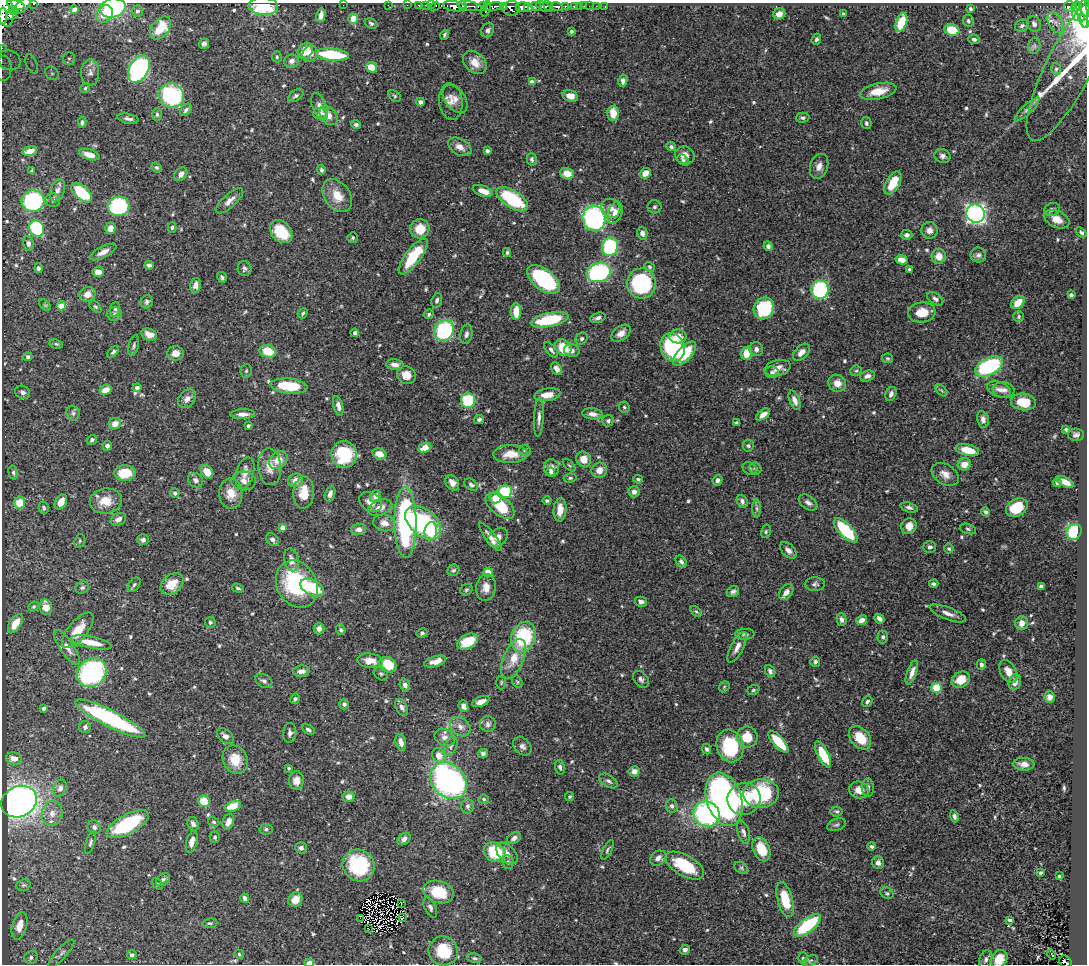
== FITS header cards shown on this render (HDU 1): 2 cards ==
NAXIS1  =                 1085
NAXIS2  =                  962

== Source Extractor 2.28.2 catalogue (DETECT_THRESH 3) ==
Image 1085 x 962 px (HDU 1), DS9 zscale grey, 1 PNG px = 1 image px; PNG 1089 x 966 px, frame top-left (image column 1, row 962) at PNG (2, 3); each listed source drawn as its Kron ellipse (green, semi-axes under 4 px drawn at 4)
Background 0.472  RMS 0.02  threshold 0.06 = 3 sigma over >= 5 px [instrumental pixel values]
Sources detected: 628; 3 with non-positive FLUX_AUTO (blend fragments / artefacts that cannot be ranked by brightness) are neither listed nor drawn; of the other 625, the 500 brightest by FLUX_AUTO listed and drawn (125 fainter detections omitted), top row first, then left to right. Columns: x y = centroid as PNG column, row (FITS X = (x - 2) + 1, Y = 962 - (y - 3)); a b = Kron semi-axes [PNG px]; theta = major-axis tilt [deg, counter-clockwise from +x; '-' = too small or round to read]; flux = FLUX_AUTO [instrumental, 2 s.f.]
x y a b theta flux
34 4 3 2 - 56
16 5 9 4 -12 890
343 5 2 2 - 2.3
388 5 2 2 - 7.4
407 5 2 2 - 3.7
419 5 3 2 - 2.6
425 5 2 2 - 8.2
431 5 2 2 - 10
22 6 10 5 41 970
263 6 15 9 -3 98
435 6 5 3 - 11
455 6 11 5 -7 930
463 6 3 3 - 76
469 6 12 4 -11 310
482 6 6 3 30 41
503 6 4 3 - 200
536 6 5 3 - 160
548 6 6 3 -53 260
565 6 3 3 - 55
574 6 4 3 - 40
579 6 2 2 - 4.6
584 6 2 2 - 3.3
589 6 2 2 - 3
596 6 2 2 - 3.6
605 6 3 2 - 3.6
493 7 9 4 10 260
522 7 6 5 - 1100
528 7 4 4 - 530
543 7 8 4 -22 390
557 7 6 3 -13 220
1070 7 5 5 - 53
1076 7 5 3 - 97
4 8 19 9 -79 1600
113 8 13 9 12 130
511 8 8 7 - 490
1085 8 9 3 -82 380
486 9 8 3 73 140
970 9 4 3 - 2.9
13 10 4 3 - 300
74 10 4 3 - 4.1
137 11 6 5 - 3.7
1077 11 10 5 -89 120
1082 11 17 5 -80 250
104 14 9 7 48 19
779 14 6 5 - 12
843 14 3 3 - 2.1
11 15 6 4 35 260
321 15 7 4 76 10
3 16 9 3 88 700
1082 17 4 3 - 69
353 19 5 4 - 21
968 21 6 5 - 2.9
901 22 10 5 71 49
1056 22 11 7 -62 8.1
371 23 7 4 -30 2.5
1085 23 3 3 - 16
1034 24 8 6 -63 5.1
1022 26 7 5 25 3.9
161 28 13 8 53 43
488 30 8 6 64 4.2
952 30 7 6 - 30
571 31 3 3 - 3.2
444 35 5 3 - 2.4
816 39 5 4 - 3.3
974 39 6 4 -7 3.5
204 44 5 4 - 3.5
1034 46 8 6 78 4.1
2 48 4 2 - 6.3
305 51 8 7 - 23
310 53 8 7 - 10
332 55 16 6 -6 97
277 57 5 5 - 2.2
69 58 6 6 - 3.2
9 60 11 9 -22 15
292 61 7 6 - 6.9
475 62 13 10 -44 15
32 64 10 5 -67 6.1
1070 66 83 23 63 130
371 67 6 5 - 22
4 68 13 7 88 9.1
139 69 15 9 60 310
1056 69 6 4 88 2.6
52 73 7 6 - 4
90 73 13 9 90 8.2
623 81 6 4 80 6.2
532 82 4 4 - 8.9
85 88 5 4 - 2.4
878 91 18 8 13 24
171 95 13 12 - 150
296 96 8 5 34 3.6
395 96 7 5 -40 2.4
570 96 8 5 -14 13
455 99 15 10 -53 11
420 102 4 4 - 4.8
451 102 18 11 -84 13
320 107 14 7 -70 9.4
1027 109 16 5 44 5.7
186 110 7 5 46 3.9
320 113 7 5 -4 4.1
613 113 7 5 89 20
157 114 6 5 - 2.8
329 116 11 7 -50 12
803 118 7 5 1 3
128 119 11 5 -11 4.9
82 122 5 3 - 3.2
866 123 6 5 - 3.3
356 124 5 4 - 3.5
460 147 13 8 -30 10
671 147 5 4 - 3.9
30 151 7 4 16 11
487 151 4 4 - 3.4
89 155 10 5 -16 14
685 155 10 8 -23 10
942 156 8 7 - 5.1
532 159 6 5 - 3.4
683 160 7 4 -41 2.8
819 166 13 9 71 9.6
156 167 5 4 - 2.6
321 170 5 4 - 3.2
32 171 4 4 - 3.7
645 173 6 5 - 14
181 174 8 5 51 8
567 174 7 5 -18 17
893 183 13 6 61 31
57 190 11 7 70 6.9
483 191 10 5 -18 15
82 193 12 6 -41 62
337 196 18 12 -55 25
512 199 18 8 -33 96
53 200 7 6 - 3.9
33 201 11 10 - 140
229 201 17 6 42 9.4
119 206 11 9 12 150
654 207 7 6 - 3.2
611 208 10 9 - 9.1
1052 209 8 6 20 3.6
615 212 11 7 69 11
976 214 9 9 - 490
594 218 13 11 -82 270
1057 219 13 8 -25 15
172 227 5 4 - 2.4
37 228 8 7 - 95
110 228 6 5 - 12
420 229 9 9 - 27
929 230 8 8 - 8.5
281 232 13 9 -48 44
1081 232 6 4 -40 2.4
642 233 6 5 - 7.4
907 235 5 5 - 5.4
353 238 5 5 - 2.2
28 243 7 5 -77 5.2
768 246 5 4 - 4.4
610 247 9 8 - 140
103 252 14 5 27 9.3
507 252 4 3 - 2.4
978 255 8 7 - 4.8
413 256 22 7 53 68
939 256 7 7 - 14
901 260 6 4 -12 14
149 265 4 4 - 4.5
650 267 5 4 - 2.2
38 268 5 4 - 4
245 268 7 7 - 3.9
909 269 4 3 - 2.5
98 272 6 5 - 13
599 272 12 9 17 170
222 277 5 4 - 3.5
543 279 19 10 -38 160
642 283 15 14 - 140
195 285 7 5 75 7.1
820 290 9 8 - 160
87 294 8 7 - 14
1071 295 4 4 - 3.2
935 299 9 5 -34 4.9
437 300 7 5 73 3.5
147 302 7 6 - 3.4
1018 303 8 5 44 18
45 305 7 4 -44 2.2
61 306 4 4 - 29
95 307 7 4 -44 2.2
764 308 11 10 - 72
115 309 7 5 84 2.8
516 311 8 5 89 22
922 312 14 10 6 21
303 313 5 4 - 2.4
114 314 7 6 - 3.8
429 314 5 4 - 3
1019 316 5 5 - 2.6
598 318 8 5 18 4.8
549 320 19 7 11 76
444 330 11 9 57 140
355 333 4 4 - 5.2
621 333 11 7 36 8.8
466 334 10 6 80 5
149 335 8 6 -23 13
678 336 8 7 - 12
582 339 6 5 - 3.1
56 344 7 4 -12 2.3
134 346 10 5 75 3.5
672 347 14 11 -70 150
563 348 9 7 -42 33
756 349 7 6 - 5
551 350 9 4 -50 4.3
268 351 8 6 -14 27
572 351 8 6 -11 7.5
113 352 7 4 45 2.8
801 352 10 6 45 9.2
175 353 8 7 - 11
747 353 7 5 69 25
685 354 15 7 48 48
28 357 4 4 - 4.4
888 358 5 4 - 2.1
395 365 8 5 -8 8.7
989 366 15 8 26 140
778 368 13 8 13 9.3
556 369 7 5 -56 7.8
246 371 7 5 87 2.3
856 371 6 5 - 2.5
772 372 7 6 - 3
406 375 9 8 - 16
867 376 7 5 17 5.3
837 383 9 8 - 13
289 386 18 7 -6 58
137 387 4 4 - 3
106 390 6 4 25 13
942 390 7 4 -45 2.2
999 390 12 7 -20 7.8
1004 390 11 8 -9 7.1
23 392 8 6 -30 6.1
891 394 7 5 66 5.6
547 395 13 6 9 17
187 399 10 8 50 8.8
795 400 10 5 -69 8.2
468 401 7 7 - 70
1023 402 12 8 -8 26
338 406 10 5 -74 6.8
624 407 6 5 - 2.4
73 413 7 6 - 4
243 414 12 5 2 8.1
593 414 10 5 -8 7.1
763 415 8 4 36 11
539 417 19 5 87 7.3
983 419 8 6 -79 6.1
479 420 5 4 - 3.1
608 421 6 5 - 3
737 423 4 3 - 2.6
115 424 6 5 - 12
248 426 3 3 - 3.4
1066 429 3 3 - 2.4
1076 435 8 6 -2 4.6
92 440 5 4 - 3.9
107 446 5 4 - 4.9
748 446 6 5 - 2.7
425 448 6 5 - 16
968 450 12 5 -12 27
525 451 6 5 - 2.4
344 454 13 12 - 74
379 454 7 5 -18 14
510 454 17 9 2 21
584 459 8 7 - 16
278 460 10 8 41 16
964 464 6 6 - 15
569 465 8 4 -44 2.1
270 467 18 11 -87 19
551 468 9 7 -83 7.6
750 468 7 6 - 2.9
755 468 6 5 - 3.3
599 470 8 7 - 9.6
13 472 7 4 -75 2.9
207 472 7 5 -55 18
551 472 4 4 - 5.4
125 473 11 8 2 43
245 473 16 8 74 13
945 474 15 10 -32 12
570 478 6 4 9 2.4
638 479 4 4 - 2.2
196 480 8 6 -35 5.5
295 480 8 6 24 11
717 480 5 4 - 4.3
244 481 12 9 -4 8.4
1065 482 9 4 -27 15
452 483 8 6 -54 10
1057 483 4 4 - 2.8
471 485 7 5 -36 3.9
505 492 7 6 - 92
634 492 6 5 - 5.6
175 493 5 4 - 4.1
231 493 15 11 -88 19
304 493 16 10 87 23
330 494 8 5 72 6.7
375 496 6 5 - 7
496 497 6 6 - 13
106 501 16 12 9 25
547 501 4 3 - 2.5
742 501 7 5 -69 4.8
61 502 8 5 61 16
370 502 12 9 -32 13
20 503 6 5 - 27
808 503 10 6 -37 5.5
500 506 17 9 -39 51
909 507 9 5 -17 4.7
44 508 6 5 - 3.3
380 508 12 7 18 13
757 508 9 4 -89 3.1
1017 508 11 8 30 41
560 510 11 6 86 15
986 512 4 3 - 3
118 519 8 6 27 7.1
405 522 35 11 -89 250
384 523 11 8 -14 9.7
423 523 21 13 -41 170
909 526 8 7 - 14
282 527 4 4 - 10
359 529 7 5 2 6.4
968 529 8 5 -16 2.9
846 530 15 6 -47 89
431 531 9 6 84 21
766 531 7 5 75 2.4
1074 532 8 7 - 63
490 537 17 5 -53 10
498 537 11 8 40 11
143 540 5 5 - 5
272 540 7 5 -48 4.6
80 541 7 5 71 2.4
930 547 6 6 - 3.4
949 549 5 5 - 2.2
788 550 10 6 -45 6.5
291 560 11 7 -76 9.7
681 562 7 5 -55 4
453 570 6 5 - 2.9
488 572 4 4 - 37
172 584 13 9 39 23
297 584 24 19 -60 130
815 584 10 7 2 3.9
934 584 5 4 - 3.9
134 585 8 5 50 2.7
1041 586 4 3 - 3.7
82 587 7 6 - 3.2
486 587 13 10 82 14
238 588 6 3 -19 2.2
312 588 13 7 -28 57
466 590 6 5 - 2.7
733 592 6 5 - 4
786 592 9 6 52 9.4
641 602 6 5 - 5.3
34 607 5 4 - 2.4
46 607 8 6 -81 19
696 611 6 4 -36 2.1
948 613 19 6 -20 9.9
841 619 6 5 - 5
879 619 5 4 - 5.6
861 620 6 4 25 8.4
210 622 5 5 - 2.4
15 623 11 5 56 25
1022 623 7 6 - 9
319 629 6 5 - 5.3
78 630 22 9 50 31
341 630 5 4 - 2.5
422 633 6 5 - 2.7
745 634 10 5 1 3.5
523 637 15 12 68 100
883 637 6 5 - 3.2
91 642 21 5 -12 26
468 642 11 7 26 34
67 647 20 7 -56 11
737 647 17 6 63 9.5
514 659 21 10 67 25
370 661 13 7 -6 14
435 662 11 5 17 12
815 662 5 5 - 3.7
388 665 9 7 -33 40
981 665 5 4 - 3.9
301 671 8 5 5 8.1
770 671 6 5 - 4
1008 671 12 7 -62 14
912 672 13 4 70 9.3
92 673 16 13 42 200
381 674 8 6 -37 3.2
641 679 9 6 -50 4.6
961 680 9 7 31 25
264 681 9 6 -33 4.3
517 682 6 5 - 2.4
1015 682 8 6 70 10
501 683 7 5 88 2.1
405 685 6 5 - 6.2
724 687 6 4 48 2.2
936 688 5 5 - 40
753 690 6 5 - 2.4
1050 697 5 5 - 5.3
295 699 5 4 - 3
481 702 9 5 20 9.6
867 702 6 4 49 2.9
344 704 5 5 - 4
463 706 6 4 -68 6.1
402 707 9 5 -61 5.9
44 708 4 3 - 3.1
110 719 39 8 -27 170
488 724 8 8 - 4.4
85 727 6 6 - 3.9
460 727 11 8 -40 9.3
308 730 7 4 -29 3.5
290 733 10 6 86 5.2
225 736 9 6 -41 7
445 737 11 8 -24 8.9
747 737 10 10 - 26
860 738 13 9 -49 32
401 742 8 5 -77 8.3
778 742 14 5 -48 49
451 746 10 6 69 4.4
522 746 10 8 -46 5.5
730 746 16 13 -74 93
707 749 5 4 - 3
483 754 5 4 - 4
823 754 14 5 -64 42
439 756 7 6 - 16
14 758 8 6 -12 9.2
235 760 15 12 -65 25
1024 764 10 6 -3 8.5
560 767 7 4 -78 3.3
289 768 3 3 - 2.3
634 771 5 5 - 8.4
296 781 9 7 85 10
448 781 20 16 -45 350
608 781 10 6 -31 4.8
60 788 9 6 67 6.4
868 788 9 6 -89 4.3
859 790 10 8 -14 14
761 793 17 14 3 100
349 797 6 5 - 8.9
570 797 5 4 - 2.7
484 799 5 4 - 2.1
724 799 27 17 -72 610
744 799 17 16 - 39
204 801 6 5 - 27
19 802 18 15 28 670
233 806 8 5 17 27
468 806 7 6 - 3.9
672 806 6 6 - 4.3
837 811 6 5 - 2.6
52 813 12 10 81 11
706 814 13 12 - 180
954 816 6 4 -77 3.7
214 822 6 4 -31 2.1
228 822 8 5 72 7.4
127 824 23 9 28 120
193 824 7 5 -59 5.7
836 825 9 6 21 3.3
94 827 7 6 - 4.4
266 829 6 5 - 3.1
743 832 12 5 -74 5.3
215 837 6 5 - 3
514 838 7 5 33 5.7
404 839 7 5 38 6.8
192 842 11 5 75 11
90 843 12 4 72 3.3
872 846 4 3 - 3.2
301 848 6 5 - 4.1
761 849 12 8 -65 34
607 850 11 4 63 2.6
495 852 11 9 -29 60
507 853 13 8 -45 9.4
658 858 9 7 32 6.6
508 862 7 6 - 3.2
878 863 6 6 - 5.2
359 865 16 15 - 97
685 866 21 10 -30 70
741 868 8 5 -36 2.4
1040 873 4 3 - 2.1
1059 876 3 3 - 2.2
163 880 8 5 40 3.8
157 884 6 4 -50 2.2
23 885 7 5 19 2.6
439 892 15 11 -16 44
887 893 7 5 -30 2.5
245 898 5 4 - 5.9
295 899 7 6 - 20
785 900 18 7 -75 46
401 904 4 2 - 4.2
430 907 11 5 -64 4.1
403 917 4 3 - 3.8
360 918 2 2 - 1500
1010 920 4 3 - 3.3
210 923 7 4 7 2.6
807 925 16 7 37 90
19 926 14 7 75 19
368 929 3 2 - 3.2
685 950 5 5 - 4.5
443 951 15 14 - 46
61 953 18 5 48 6.1
239 954 5 4 - 2.5
132 955 5 4 - 3
1052 955 5 2 - 3.1
31 957 7 6 - 4
474 958 7 5 -10 2.6
803 958 6 5 - 2.2
986 959 9 6 70 4.5
999 959 10 7 53 21
810 961 8 5 29 2.3
1065 962 6 5 - 70
309 963 5 3 - 10
At the frame edge (FLAGS 8, measured only in part): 14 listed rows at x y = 34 4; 16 5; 263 6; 4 8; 113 8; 1085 8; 3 16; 1085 23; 2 48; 1070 66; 4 68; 999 959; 1065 962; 309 963
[125 fainter detections neither listed nor drawn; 3 non-positive-flux detections neither listed nor drawn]